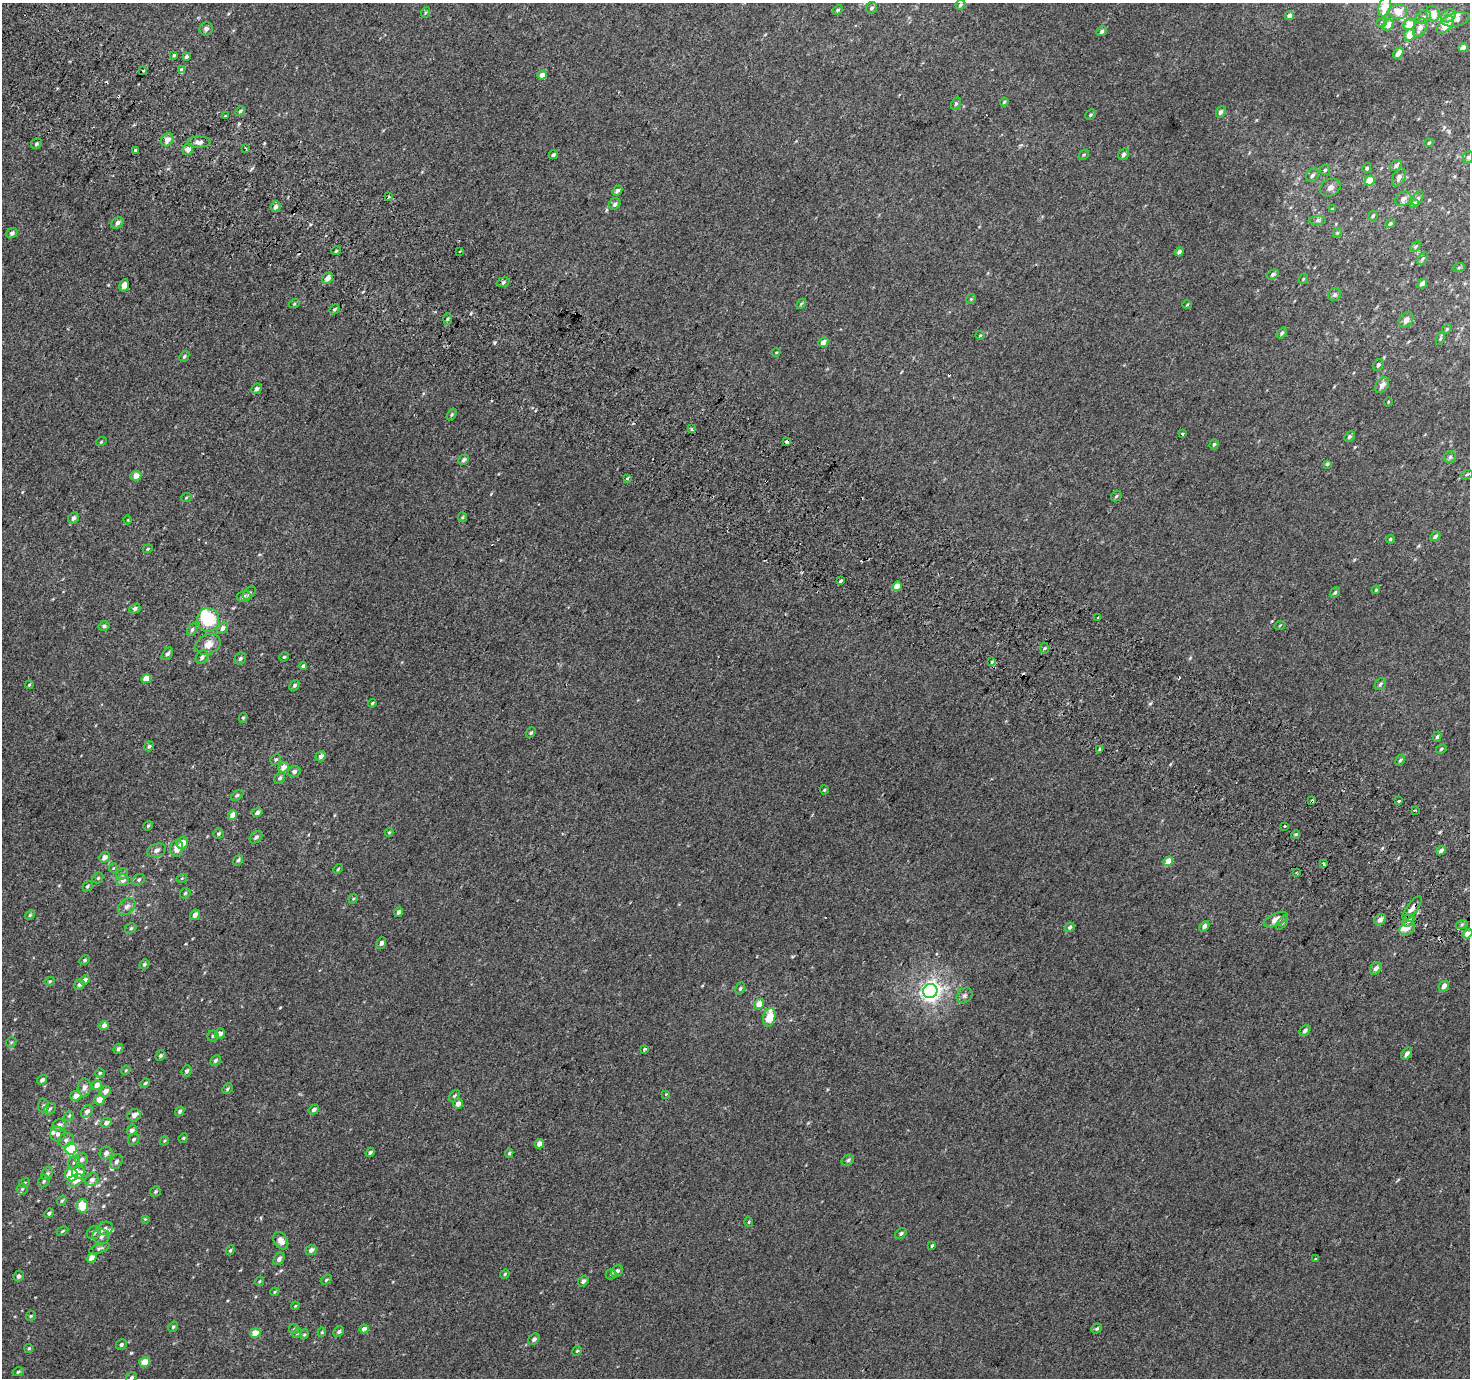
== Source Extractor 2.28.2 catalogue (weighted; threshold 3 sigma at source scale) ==
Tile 11 of 4 x 4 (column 3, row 3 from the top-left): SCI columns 2968-4435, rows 1670-3045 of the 5928 x 6022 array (HDU 1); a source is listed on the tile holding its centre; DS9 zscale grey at full resolution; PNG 1472 x 1380 px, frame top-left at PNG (2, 3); each listed source drawn as its Kron ellipse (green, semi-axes under 4 px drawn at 4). Shown black and unused: <1% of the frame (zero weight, under 2 of 3 exposures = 2% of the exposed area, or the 3 px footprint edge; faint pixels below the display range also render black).
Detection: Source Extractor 2.28.2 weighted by HDU 2 'WHT'; one run over the whole footprint, this tile lists its part. Background 0.0024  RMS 0.0069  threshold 0.0312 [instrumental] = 3 sigma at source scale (4.5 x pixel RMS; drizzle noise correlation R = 1.50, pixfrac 1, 0.0396/0.0396 arcsec/px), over >= 5 px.
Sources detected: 335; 1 inside a brighter object's white glare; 9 cosmic-ray / hot-pixel residue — neither listed nor drawn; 10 inside a brighter listed object's ellipse — not listed separately; the other 315 listed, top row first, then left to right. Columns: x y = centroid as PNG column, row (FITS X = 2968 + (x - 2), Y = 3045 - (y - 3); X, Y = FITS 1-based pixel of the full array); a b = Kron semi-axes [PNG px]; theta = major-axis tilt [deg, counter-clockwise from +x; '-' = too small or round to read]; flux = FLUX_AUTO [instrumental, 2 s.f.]
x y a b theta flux
960 5 5 4 - 0.98
1385 7 10 6 71 10
872 8 6 5 - 1.4
838 10 5 4 - 1.1
426 12 5 3 - 0.76
1398 12 9 7 -2 7.7
1433 14 8 6 -66 8.8
1289 16 5 4 - 3.2
1449 16 8 6 35 4.4
1423 17 8 6 37 2.1
1456 19 14 6 12 2.9
1382 22 5 3 - 0.77
1409 24 6 5 - 9
1388 25 6 5 - 5.3
1445 25 10 6 46 10
1420 28 10 6 66 3.6
206 29 7 6 - 1.9
1102 31 6 4 35 1.4
1410 35 6 5 - 7.8
1463 47 5 4 - 4.7
1398 53 6 4 51 3.9
174 55 4 4 - 0.88
186 56 4 3 - 1.5
142 70 3 3 - 1.8
182 70 4 4 - 3.8
542 75 5 4 - 5.4
1004 102 4 4 - 0.87
956 104 6 4 63 1.1
240 111 5 4 - 0.99
1221 112 6 4 63 2
1091 115 6 4 44 1
225 116 3 2 - 1.2
167 140 7 5 51 3.9
199 142 11 5 1 2.8
1429 143 5 3 - 0.82
36 144 6 5 - 1.2
245 148 4 3 - 0.64
188 149 6 5 - 3.9
135 150 3 3 - 2.4
1123 154 6 5 - 1.8
553 155 5 4 - 1.4
1084 155 5 3 - 0.75
1468 157 6 5 - 1.3
1396 165 6 5 - 2.2
1367 168 5 4 - 1.3
1325 170 5 5 - 1.2
1312 175 7 5 56 2
1399 177 10 6 65 2.8
1369 181 5 4 - 13
1330 188 11 8 30 3.1
617 191 6 4 46 1.9
389 197 3 2 - 1.2
1418 198 8 5 56 1.6
1403 199 8 7 - 3.1
615 204 6 5 - 1.8
1414 204 4 4 - 1.8
275 207 5 4 - 2.5
1332 209 4 3 - 0.92
1373 216 5 4 - 1
1317 220 8 4 1 1.3
117 223 7 5 40 2.4
1390 224 5 3 - 1.6
12 233 6 5 - 1.8
1337 233 5 4 - 0.69
1416 247 6 4 45 0.99
336 251 5 3 - 0.67
460 252 3 3 - 2.6
1179 252 5 3 - 1.7
1423 258 7 4 59 1
1459 267 6 4 20 1
1273 274 6 4 34 1.6
327 278 6 5 - 4
1303 279 5 3 - 0.67
503 282 6 4 23 1.4
1422 283 5 4 - 3.5
124 285 6 4 79 2.8
1334 295 7 6 - 1.5
971 299 5 4 - 0.8
294 304 5 3 - 0.62
801 304 6 3 46 0.78
1187 305 4 4 - 0.7
334 309 5 4 - 1.1
447 319 6 4 87 0.96
1406 320 8 6 54 3.5
1447 329 5 4 - 0.7
1282 333 6 4 54 1.3
980 335 4 4 - 0.71
1440 338 7 4 70 0.89
823 342 5 4 - 4.1
776 352 4 3 - 0.51
184 356 6 4 50 1.2
1378 365 6 4 60 1.5
1382 385 9 6 53 3.1
257 389 6 5 - 2.3
1388 402 4 3 - 0.49
452 414 6 4 59 0.94
692 429 3 3 - 3.2
1182 434 3 3 - 4.8
1349 437 5 4 - 1.4
101 442 5 3 - 0.6
787 442 4 3 - 9.1
1214 444 5 4 - 1.1
1450 457 6 6 - 1.6
464 460 5 4 - 1.5
1327 464 3 3 - 1.9
1467 474 6 4 19 0.87
136 476 5 5 - 6
628 478 3 3 - 1.9
1116 496 6 4 47 0.99
186 498 5 3 - 0.61
462 517 5 4 - 0.79
73 518 6 5 - 2
128 520 4 3 - 0.51
1435 536 5 4 - 1.9
1390 539 4 3 - 0.82
148 549 5 4 - 0.73
841 581 4 3 - 4.3
897 586 5 4 - 5.3
1376 590 4 3 - 1.1
1335 592 6 4 49 1.1
249 593 8 5 47 1.6
244 596 7 5 16 2.1
135 608 6 4 26 1.9
1098 618 3 2 - 0.92
208 620 12 11 - 29
1280 625 6 3 20 0.64
104 626 5 5 - 1.6
222 628 6 5 - 2.6
192 630 7 4 63 1.3
208 644 13 9 24 6.1
1044 648 5 3 - 0.84
167 654 7 5 54 1.6
202 657 7 5 50 1.9
284 657 5 4 - 0.79
240 658 6 5 - 1.6
991 662 4 3 - 1.8
303 666 4 4 - 1
146 679 5 4 - 8.5
1380 684 6 5 - 1.3
29 685 4 3 - 0.6
294 685 6 4 47 1.3
372 703 4 3 - 0.74
243 718 5 4 - 0.92
531 733 6 4 49 1.2
1437 737 5 4 - 1
149 746 5 4 - 1.2
1100 749 4 3 - 0.9
1441 749 5 4 - 0.88
321 756 5 4 - 2.7
276 759 5 5 - 1
1400 760 6 4 61 1
283 767 5 4 - 4.3
294 771 6 5 - 1.8
280 778 6 5 - 1.5
824 790 4 4 - 0.74
237 795 7 4 31 1.1
1312 801 3 3 - 7.5
1398 801 3 3 - 1.6
1415 810 3 2 - 0.66
257 812 5 4 - 2.2
233 815 5 4 - 6
148 826 5 4 - 0.7
1284 826 3 3 - 2.5
389 832 4 4 - 0.63
218 834 5 5 - 0.94
1296 834 4 3 - 0.85
256 837 7 5 45 1.9
182 843 6 5 - 5.8
177 848 8 6 82 6.3
156 850 10 6 18 2.4
1441 851 5 3 - 2
104 857 5 4 - 4.1
238 860 6 4 56 1.2
1168 861 5 4 - 8.9
1323 863 3 3 - 6.7
113 868 4 3 - 0.69
338 869 5 3 - 0.64
1296 873 3 2 - 0.62
122 874 6 5 - 1.4
98 878 6 5 - 0.97
182 878 5 3 - 0.65
123 880 6 5 - 4
139 880 6 5 - 1.2
87 886 6 4 42 1
185 893 6 4 46 1.1
353 899 5 4 - 0.67
127 907 10 7 39 3
1412 908 14 5 53 3.5
399 912 5 4 - 2
30 915 5 4 - 0.89
195 915 5 4 - 3.3
1380 919 6 5 - 3.9
1276 920 13 6 24 6.5
1409 920 7 5 55 2.8
1282 923 8 4 53 1.3
1462 924 6 4 20 0.99
1204 926 6 4 47 2.7
1070 927 5 4 - 1.2
131 928 6 5 - 1.1
1407 928 8 6 39 4
1468 934 5 4 - 6
381 943 6 4 68 1.9
85 960 5 4 - 1
144 964 5 4 - 1.3
1376 968 7 5 47 2.8
85 980 5 4 - 2.5
50 981 5 3 - 0.74
79 985 6 5 - 1.5
1444 986 6 4 48 3.6
740 988 6 4 62 1.2
930 991 7 7 - 340
964 996 9 7 44 2
759 1004 5 4 - 7.3
769 1017 9 6 77 13
104 1025 5 4 - 3.7
1305 1030 6 4 49 2
220 1033 5 4 - 3.3
213 1036 5 5 - 1.4
11 1042 6 4 44 0.85
118 1049 5 4 - 1.5
644 1049 4 2 - 1
1407 1053 7 4 53 2.3
160 1056 5 4 - 1.2
215 1060 6 4 46 1.4
126 1070 5 4 - 0.66
187 1071 6 5 - 1.5
100 1073 4 4 - 0.85
42 1080 5 4 - 2.1
145 1083 5 3 - 0.78
97 1085 5 4 - 3.4
84 1087 9 6 87 2.9
227 1089 6 4 47 1.1
105 1091 6 5 - 4
666 1094 3 3 - 0.45
76 1096 6 5 - 4.2
454 1096 6 4 49 0.97
99 1100 5 5 - 5.7
458 1104 5 5 - 3
43 1105 7 5 87 1.4
50 1109 6 5 - 1.3
314 1109 5 4 - 1.8
87 1111 7 5 45 2.4
180 1111 5 4 - 1.3
134 1115 7 6 - 2.7
69 1116 5 4 - 0.88
106 1123 6 5 - 2.9
59 1125 7 6 - 3
132 1130 5 5 - 2.6
58 1134 7 7 - 2.6
183 1138 5 4 - 0.75
134 1139 6 5 - 1.3
66 1140 8 6 26 2.3
164 1141 5 3 - 0.73
539 1144 5 4 - 4.4
71 1149 5 5 - 47
370 1152 5 4 - 1.2
106 1153 6 6 - 2.1
509 1153 4 4 - 1
81 1159 6 6 - 2.2
848 1160 6 5 - 1.4
116 1161 8 5 65 2.2
74 1162 6 5 - 1.5
79 1172 6 6 - 5.5
47 1174 7 5 57 1.4
71 1175 6 6 - 19
75 1180 8 5 27 6
92 1180 7 6 - 2.8
44 1181 6 5 - 1.3
24 1183 6 4 29 0.95
22 1189 5 5 - 1.1
155 1192 5 5 - 1.1
62 1201 5 3 - 0.79
82 1206 6 6 - 14
49 1213 5 4 - 1.3
145 1219 4 4 - 0.56
749 1222 5 3 - 0.62
105 1228 8 6 18 2.2
62 1231 6 4 29 0.93
94 1233 7 6 - 2.6
901 1234 6 4 36 1.3
101 1237 8 7 - 2.4
281 1241 9 6 -56 4.3
932 1246 4 3 - 1.8
99 1248 10 4 20 1.4
230 1250 5 4 - 0.99
311 1250 5 4 - 3.1
92 1258 5 4 - 6.6
279 1259 7 5 57 2.1
1316 1259 4 3 - 0.61
617 1271 6 5 - 1.9
505 1274 5 4 - 0.79
611 1274 5 5 - 1.1
19 1276 5 5 - 1.8
326 1280 6 4 32 0.87
259 1281 5 3 - 0.68
583 1281 6 4 50 1.8
275 1292 5 4 - 0.79
295 1306 4 3 - 0.55
31 1316 5 4 - 0.8
173 1327 5 4 - 1.1
294 1329 5 5 - 0.99
364 1329 5 4 - 3.9
1097 1329 6 4 37 0.98
322 1332 4 4 - 0.66
339 1332 6 4 44 1.4
255 1333 5 4 - 8.4
297 1333 5 4 - 0.86
304 1334 5 4 - 0.9
534 1339 6 5 - 1.9
121 1345 6 5 - 1.2
29 1348 4 4 - 0.83
577 1351 5 4 - 0.86
145 1362 5 5 - 8.4
18 1372 5 3 - 1
132 1377 6 4 32 1.1
Overlapping masked pixels (flux is a lower limit): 3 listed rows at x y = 787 442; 1312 801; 1412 908
Isophote crosses this tile's border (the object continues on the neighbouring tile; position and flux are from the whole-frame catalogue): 2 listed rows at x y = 1468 934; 132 1377